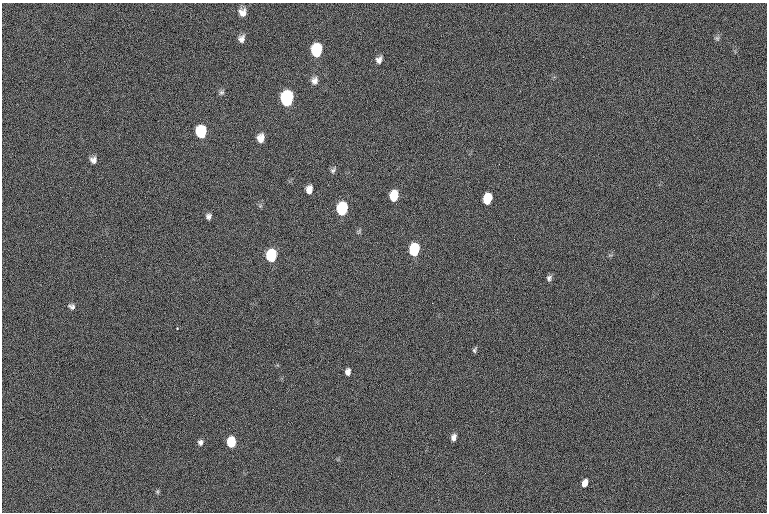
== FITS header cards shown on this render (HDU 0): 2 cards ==
NAXIS1  =                 765  / length of data axis 1
NAXIS2  =                 510  / length of data axis 2

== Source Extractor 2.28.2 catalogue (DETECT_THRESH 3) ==
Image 765 x 510 px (HDU 0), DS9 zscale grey, 1 PNG px = 1 image px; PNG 769 x 514 px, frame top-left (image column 1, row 510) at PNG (2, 3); no overlay
Background 36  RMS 13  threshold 40.3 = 3 sigma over >= 5 px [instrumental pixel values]
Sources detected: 29; all 29 listed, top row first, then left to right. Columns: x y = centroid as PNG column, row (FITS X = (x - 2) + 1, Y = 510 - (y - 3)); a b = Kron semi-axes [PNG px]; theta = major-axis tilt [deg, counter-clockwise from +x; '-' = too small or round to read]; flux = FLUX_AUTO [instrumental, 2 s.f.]
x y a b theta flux
242 12 9 8 - 6400
717 38 6 6 - 1800
241 39 8 7 - 4200
316 50 10 8 85 58000
379 60 9 7 67 4000
314 81 9 8 - 4400
221 92 8 6 42 2000
287 99 10 8 86 160000
201 132 9 7 -87 56000
261 138 8 7 - 7900
93 160 8 7 - 4200
333 170 8 6 46 2100
309 189 7 5 76 6800
394 196 8 6 80 26000
487 199 9 6 75 28000
342 209 9 7 82 85000
208 216 6 6 - 2800
414 250 9 6 79 79000
271 256 8 7 - 76000
549 278 7 6 - 2600
72 307 8 6 -17 2800
177 328 3 3 - 740
474 350 6 3 68 1600
348 372 6 5 - 4300
453 437 7 5 72 4500
200 442 7 7 - 3100
231 442 7 6 - 46000
585 483 6 4 71 8500
157 492 6 4 -89 1200